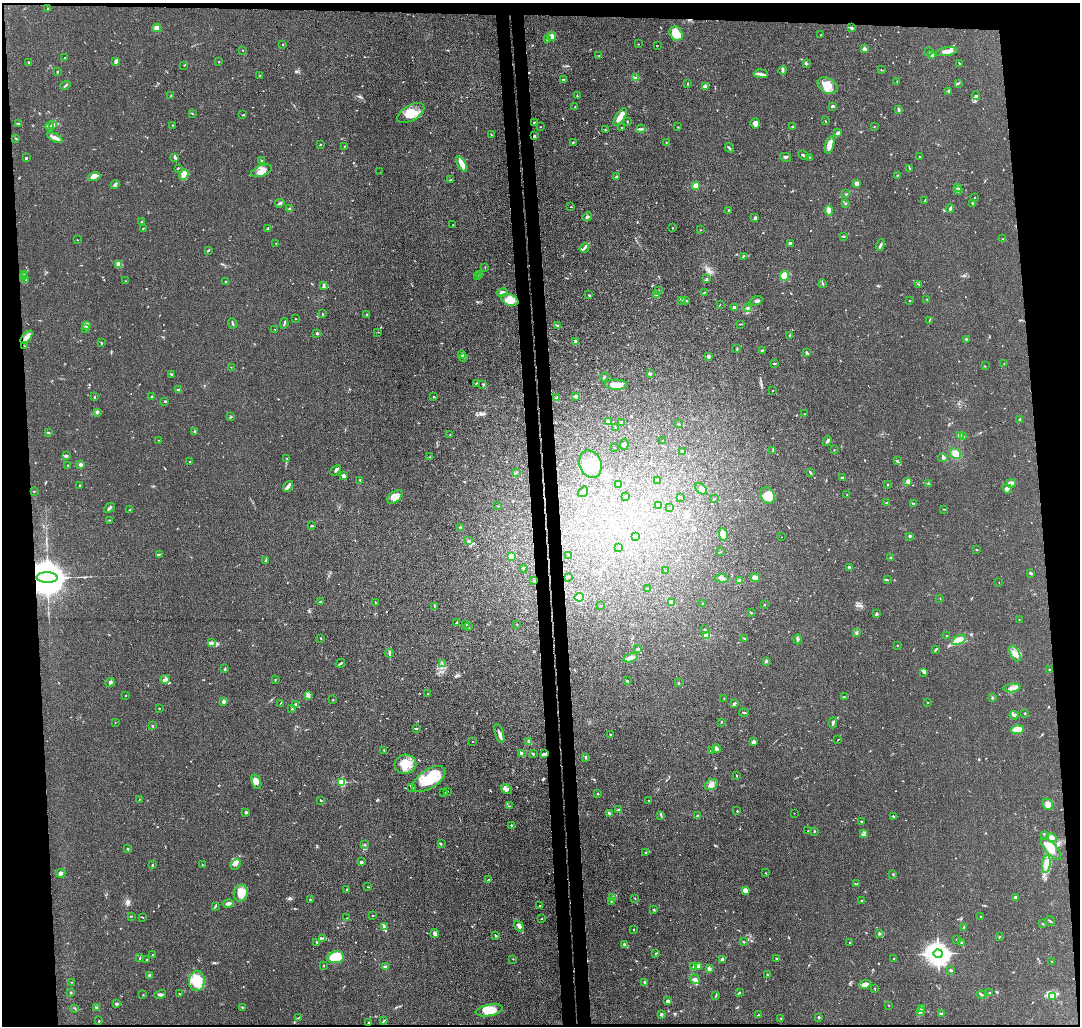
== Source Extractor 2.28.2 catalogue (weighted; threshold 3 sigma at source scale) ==
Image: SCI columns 57-4368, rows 126-4220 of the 4423 x 4346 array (HDU 1 of 3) = the unmasked area's bounding box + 8 px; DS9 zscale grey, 4 x 4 block average (1 PNG px = mean of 4 x 4 image px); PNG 1082 x 1028 px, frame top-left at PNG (2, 3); each listed source drawn as its Kron ellipse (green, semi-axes under 4 px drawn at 4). Shown black and unused: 10% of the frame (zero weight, under 3 of 4 exposures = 5% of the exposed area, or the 3 px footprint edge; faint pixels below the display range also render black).
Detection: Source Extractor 2.28.2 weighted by HDU 2 'WHT'. Background 0.0905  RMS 0.0073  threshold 0.0327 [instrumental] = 3 sigma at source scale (4.5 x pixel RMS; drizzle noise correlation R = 1.50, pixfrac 1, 0.05/0.05 arcsec/px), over >= 5 px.
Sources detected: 755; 3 too faint to see at this stretch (4 x 4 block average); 2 inside a brighter object's white glare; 4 cosmic-ray / hot-pixel residue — neither listed nor drawn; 24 coinciding with a brighter row at this scale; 29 inside a brighter listed object's ellipse — not listed separately; of the other 693, all 500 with FLUX_AUTO >= 1.6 (the completeness limit of this list) listed and drawn (193 fainter detections not listed), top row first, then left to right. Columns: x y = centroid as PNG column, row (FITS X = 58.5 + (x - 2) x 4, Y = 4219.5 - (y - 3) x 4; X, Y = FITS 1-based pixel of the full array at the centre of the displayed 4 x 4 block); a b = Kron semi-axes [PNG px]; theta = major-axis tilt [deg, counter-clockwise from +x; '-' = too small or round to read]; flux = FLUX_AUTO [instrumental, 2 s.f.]
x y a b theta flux
47 8 2 2 - 1.8
157 28 4 4 - 26
851 28 4 3 - 9.3
676 33 7 6 - 71
821 35 2 2 - 1.7
551 36 4 3 - 18
547 40 2 2 - 2.7
283 44 2 2 - 2.3
638 44 2 2 - 2
657 46 2 2 - 1.9
864 49 2 2 - 71
243 50 2 2 - 2.2
928 52 2 2 - 1.6
947 52 11 3 10 32
932 55 4 2 - 5.2
599 56 2 2 - 2.3
65 57 2 2 - 2.1
116 61 3 2 - 13
29 62 2 2 - 6
219 62 2 2 - 2.4
959 63 4 2 - 3.4
806 64 3 2 - 5.1
184 65 2 2 - 2.4
783 70 4 2 - 4.6
881 70 2 2 - 2.2
57 72 2 2 - 4.2
761 74 7 3 -5 13
260 76 2 2 - 2.1
635 78 2 2 - 2.6
563 80 2 2 - 5.7
897 81 2 2 - 2.2
958 83 4 2 - 4.5
688 84 3 2 - 2.7
65 85 5 2 - 5.3
828 86 11 7 -31 64
706 87 4 3 - 9.2
949 91 4 3 - 5.3
171 96 2 2 - 2.8
577 96 2 2 - 2.2
976 96 4 3 - 6.9
833 106 3 2 - 6.4
575 107 3 2 - 3.7
899 110 3 2 - 7.8
411 113 15 7 30 68
192 114 3 2 - 2.2
243 115 3 2 - 2.3
620 117 10 3 56 50
825 121 3 2 - 1.9
534 122 2 2 - 3.4
627 122 2 2 - 3.5
755 123 5 4 - 20
19 124 3 2 - 3.4
53 124 4 3 - 8.1
173 125 3 2 - 4
50 126 4 2 - 5
792 126 2 2 - 3
874 126 2 2 - 1.7
540 127 2 2 - 1.6
678 127 2 2 - 2.3
621 128 2 2 - 2
641 129 4 2 - 6.8
605 130 2 2 - 3.5
838 133 4 2 - 6.8
491 135 2 2 - 3.9
534 136 2 2 - 6.6
16 138 3 2 - 4.5
55 138 8 3 -24 14
573 142 2 2 - 4.1
666 142 2 2 - 1.9
320 145 3 2 - 2
829 145 9 4 74 28
345 146 2 2 - 1.8
729 148 5 2 - 5.2
803 155 5 2 - 8.2
175 157 3 3 - 6.3
785 157 6 3 -15 7.1
809 157 2 2 - 2.1
919 157 2 2 - 3.2
26 158 2 2 - 7
262 161 2 2 - 2
462 164 8 3 -61 44
178 168 2 2 - 2.7
909 168 3 2 - 2.9
261 171 11 5 21 33
380 172 2 2 - 1.7
184 175 5 4 - 30
897 175 2 2 - 6.8
94 177 6 4 15 17
616 177 3 2 - 5.8
450 180 3 2 - 2.9
856 183 3 3 - 19
115 185 4 3 - 7.2
696 186 2 2 - 160
958 188 3 2 - 5.1
959 191 2 2 - 2.2
846 194 2 2 - 1.9
975 197 2 2 - 2
925 201 2 2 - 1.8
280 203 5 3 - 9.3
845 203 2 2 - 3.4
973 203 3 2 - 4.3
571 207 2 2 - 2.3
950 208 4 2 - 6.9
289 209 4 2 - 9.3
729 210 3 2 - 2.7
829 211 5 3 - 22
587 217 5 2 - 6.9
755 218 4 3 - 8.3
141 222 2 2 - 3.2
453 225 2 2 - 1.8
143 228 3 2 - 2.1
672 228 2 2 - 2
268 229 4 2 - 5.9
701 230 2 2 - 2.9
843 236 2 2 - 3.8
1003 239 2 2 - 3.8
77 240 2 2 - 1.7
276 243 2 2 - 2.7
790 243 3 2 - 10
880 245 6 2 69 7.3
584 248 5 2 - 6.1
208 250 3 2 - 5.9
743 256 3 2 - 3.2
119 264 4 3 - 21
485 267 2 2 - 2.2
480 274 2 2 - 6.5
25 275 2 2 - 1.9
478 276 3 2 - 3.4
784 276 5 4 - 32
24 277 3 2 - 4.5
26 279 3 2 - 3.7
707 279 3 2 - 5.8
126 281 2 2 - 1.9
225 281 2 2 - 1.7
823 283 2 2 - 2.9
919 284 2 2 - 3.7
324 286 2 2 - 2.3
658 290 3 2 - 3
705 292 2 2 - 1.7
502 293 6 3 11 18
589 295 4 2 - 4.3
656 295 4 2 - 6.2
927 299 2 2 - 2.2
510 300 9 5 -20 43
681 300 3 2 - 3.7
686 300 3 2 - 3.6
910 300 2 2 - 3.6
756 301 7 2 21 9.2
720 304 2 2 - 1.9
734 307 2 2 - 25
747 308 4 3 - 6.3
322 314 2 2 - 2.1
367 314 2 2 - 3.3
295 319 2 2 - 2
929 320 2 2 - 2.1
232 323 5 2 - 4.9
284 323 5 2 - 5.8
741 324 2 2 - 1.7
86 326 3 2 - 5
558 326 3 2 - 5.7
86 329 2 2 - 4.2
275 330 2 2 - 2.2
378 332 2 2 - 1.7
317 333 2 2 - 27
790 335 3 2 - 5.5
27 337 8 3 51 39
966 339 2 2 - 2.9
576 342 2 2 - 27
101 343 3 2 - 3
24 346 2 2 - 2.1
737 349 3 2 - 4.3
762 350 2 2 - 3
807 353 4 2 - 7.2
462 355 3 2 - 3.8
708 356 4 3 - 7.2
463 357 2 2 - 1.9
775 363 3 2 - 3.7
1004 363 2 2 - 1.9
985 366 2 2 - 2
231 367 2 2 - 1.9
172 374 2 2 - 4.5
650 374 3 2 - 5.4
604 377 4 2 - 4.1
476 383 2 2 - 4.7
483 384 2 2 - 3.1
616 385 11 5 -1 46
178 390 3 2 - 11
773 390 2 2 - 2.6
576 396 2 2 - 56
94 397 2 2 - 3.2
152 397 2 2 - 7.3
434 397 2 2 - 3.7
557 398 3 2 - 5.3
165 401 2 2 - 6.9
97 412 3 2 - 4.8
804 414 2 2 - 2.2
230 417 3 2 - 3.2
1020 419 3 2 - 10
609 422 2 2 - 48
622 422 2 2 - 25
678 424 2 2 - 2.5
616 427 2 2 - 8.6
195 432 3 2 - 5.1
48 433 3 2 - 1.8
450 435 2 2 - 1.6
960 436 2 2 - 37
963 436 2 2 - 2.1
158 440 2 2 - 1.6
662 440 2 2 - 1.9
827 441 5 2 - 8.5
624 444 5 2 - 6.6
615 447 2 2 - 1.8
834 450 3 2 - 2
682 451 2 2 - 11
773 451 2 2 - 3.1
955 454 6 5 - 27
66 456 4 2 - 4.8
430 457 3 2 - 3.8
943 458 4 3 - 7.6
287 459 3 2 - 2.3
190 461 2 2 - 1.9
897 461 2 2 - 3.1
81 464 2 2 - 60
591 464 14 11 -70 110
68 465 2 2 - 5.1
336 470 6 2 41 8.5
516 472 3 2 - 2
810 472 4 2 - 4.6
343 476 4 3 - 10
842 478 2 2 - 5.5
360 480 2 2 - 2.1
657 480 2 2 - 11
908 482 3 2 - 6.1
1011 483 4 3 - 24
618 484 2 2 - 2.4
888 484 2 2 - 2.4
928 484 2 2 - 3.7
79 485 2 2 - 2.3
288 487 6 3 56 12
701 489 7 4 -42 15
1007 489 5 3 - 8.6
34 491 2 2 - 2.3
583 492 6 3 54 14
768 495 8 6 -60 65
847 495 2 2 - 2.6
625 496 2 2 - 2.1
395 497 9 5 38 45
680 497 3 2 - 6.1
714 499 3 2 - 3
887 502 2 2 - 2.6
913 503 2 2 - 4.5
498 506 2 2 - 7
659 506 2 2 - 33
669 507 2 2 - 3.9
109 508 6 2 42 10
944 509 3 2 - 1.6
130 510 2 2 - 2.7
110 520 3 2 - 2.6
311 526 3 2 - 3.8
460 528 3 3 - 8.2
723 534 6 4 -78 36
635 536 3 2 - 56
910 536 3 2 - 4.7
781 537 2 2 - 2.2
468 541 3 2 - 4.2
619 547 3 2 - 2.1
977 549 2 2 - 2.5
720 552 3 2 - 2.3
159 554 2 2 - 1.9
511 556 2 2 - 88
569 556 2 2 - 1.8
891 558 2 2 - 24
265 561 2 2 - 1.7
523 568 2 2 - 3
849 568 3 2 - 5
666 571 2 2 - 2.4
1031 573 3 2 - 7
568 577 2 2 - 3.8
47 578 10 5 -1 27000
722 578 6 2 -4 12
755 578 5 3 - 33
887 580 3 2 - 3
534 581 2 2 - 5.3
740 581 2 2 - 30
999 582 2 2 - 1.8
647 589 3 2 - 4.3
579 597 5 4 - 50
940 599 2 2 - 1.6
320 602 4 2 - 4.8
671 602 3 3 - 18
375 603 2 2 - 1.6
703 604 2 2 - 1.6
764 605 2 2 - 3
434 606 3 2 - 2.5
601 606 2 2 - 3.1
751 613 3 2 - 3.4
877 614 4 2 - 6
1019 619 2 2 - 3
457 622 3 2 - 3.7
466 624 3 2 - 1.9
517 624 2 2 - 2.2
469 627 2 2 - 2.7
704 629 2 2 - 1.6
856 632 3 2 - 4
707 635 2 2 - 150
946 636 2 2 - 2.7
321 638 3 2 - 1.9
744 638 2 2 - 1.6
798 639 5 3 - 7.7
959 640 7 3 30 87
211 643 2 2 - 3.3
897 645 2 2 - 2.2
638 649 3 2 - 7.3
935 650 3 2 - 3.7
389 653 4 2 - 7.3
1015 653 9 4 -63 28
630 658 7 3 16 28
766 661 3 2 - 8.2
340 663 5 2 - 5.5
442 664 2 2 - 2
225 669 3 2 - 3.2
1049 669 2 2 - 2.1
923 672 3 2 - 4.2
165 679 5 3 - 11
275 679 2 2 - 1.9
627 681 2 2 - 3.9
110 683 5 2 - 9.5
678 683 2 2 - 15
1012 688 8 3 5 31
428 694 2 2 - 1.9
126 695 2 2 - 2.4
308 695 2 2 - 3.5
844 697 3 2 - 5.3
992 697 3 2 - 3
724 698 2 2 - 2.6
333 700 2 2 - 2
223 702 2 2 - 55
928 702 2 2 - 1.8
280 703 2 2 - 2
295 704 3 2 - 4.6
734 704 4 2 - 8.1
159 708 2 2 - 6.4
292 709 2 2 - 2.2
744 713 5 2 - 3.9
1025 713 3 2 - 2.2
1014 715 4 3 - 10
721 722 2 2 - 2.7
115 723 2 2 - 3.1
833 723 5 2 - 9.2
152 726 3 2 - 3.7
417 729 2 2 - 2.4
1017 730 6 4 5 42
499 733 10 2 -73 17
611 735 3 2 - 3.5
838 740 2 2 - 1.8
473 741 2 2 - 1.6
529 742 2 2 - 2.8
753 742 3 3 - 14
716 749 4 3 - 12
384 750 2 2 - 2.2
711 751 3 2 - 4.4
522 753 2 2 - 26
533 754 3 2 - 3.7
544 754 3 2 - 8.4
585 757 3 2 - 5.4
405 764 11 9 6 67
736 775 2 2 - 2
429 779 19 9 33 130
256 782 7 4 -71 20
342 782 2 2 - 310
711 785 7 5 29 20
412 787 4 2 - 5.4
506 789 6 2 -35 9.9
447 791 2 2 - 1.9
444 793 2 2 - 1.6
598 793 2 2 - 3.1
139 799 2 2 - 1.7
321 800 3 2 - 3.1
649 800 2 2 - 3.1
1048 804 6 5 - 23
509 806 2 2 - 1.8
618 810 2 2 - 7.3
737 811 2 2 - 2.2
246 812 2 2 - 8.9
609 813 4 2 - 6
794 813 2 2 - 1.7
661 815 2 2 - 2.2
698 816 3 3 - 7.5
893 816 2 2 - 4.6
861 821 3 2 - 2.4
511 825 2 2 - 2.4
808 831 2 2 - 2.2
814 831 2 2 - 5.3
864 834 2 2 - 3.6
1045 836 3 2 - 3.5
1051 837 5 4 - 29
441 844 2 2 - 2.9
365 845 2 2 - 1.8
128 849 2 2 - 4.1
1051 849 13 5 -48 75
646 852 3 2 - 3.3
361 862 2 2 - 31
1046 864 9 3 82 25
152 865 2 2 - 4.8
203 865 3 2 - 3.6
236 865 6 4 48 15
61 873 5 4 - 13
766 873 2 2 - 1.6
893 874 2 2 - 2.8
489 879 3 2 - 4
857 884 3 2 - 3.8
368 887 2 2 - 2.5
347 889 2 2 - 3.5
745 890 2 2 - 41
241 893 8 7 - 54
613 897 3 3 - 6.1
1016 897 4 3 - 7.9
635 898 2 2 - 1.7
310 900 2 2 - 5.6
611 901 3 2 - 3.5
862 901 2 2 - 3.7
228 904 5 3 - 13
540 905 2 2 - 3.2
215 906 3 2 - 3.3
654 910 2 2 - 3.4
373 915 2 2 - 2.8
131 916 2 2 - 2.5
981 916 2 2 - 3.2
142 917 3 2 - 2.9
347 918 2 2 - 1.7
542 919 2 2 - 1.8
1050 921 5 2 - 4.6
1043 924 2 2 - 1.9
384 926 2 2 - 3
519 926 6 3 -53 12
963 928 3 2 - 3
634 929 2 2 - 2.1
879 933 3 2 - 4.3
435 934 4 3 - 12
495 935 3 2 - 4.2
1000 937 2 2 - 1.8
322 938 4 2 - 5.6
957 939 3 2 - 2.7
317 942 2 2 - 2.7
743 942 2 2 - 2.9
850 942 2 2 - 2.1
961 943 3 2 - 3.5
625 944 4 2 - 7.7
656 953 3 2 - 4.9
938 954 4 4 - 4700
152 955 2 2 - 4.4
335 957 8 6 8 100
140 958 3 2 - 4
513 959 2 2 - 2.2
722 959 4 2 - 5.4
777 959 3 2 - 5.8
893 959 2 2 - 2.2
147 960 2 2 - 3.1
1051 961 2 2 - 1.6
324 966 2 2 - 2
698 966 4 3 - 12
385 967 3 2 - 10
694 967 3 2 - 5.7
709 969 3 3 - 10
951 970 3 2 - 6.8
767 975 2 2 - 1.7
150 976 3 2 - 12
695 979 5 4 - 14
197 981 10 7 85 110
71 982 2 2 - 2.1
645 982 3 2 - 6.1
865 984 5 3 - 26
875 989 3 2 - 2.2
989 992 2 2 - 3.3
71 993 3 2 - 2.8
739 993 3 2 - 3
160 994 6 3 13 9.8
179 994 2 2 - 2.1
981 994 4 2 - 5.3
143 995 2 2 - 2
716 996 3 2 - 3.3
1053 997 4 3 - 6.7
668 1001 2 2 - 41
116 1004 2 2 - 11
889 1005 2 2 - 2.3
97 1007 3 2 - 3.3
242 1007 2 2 - 2.7
74 1008 2 2 - 1.6
922 1009 2 2 - 2.7
489 1010 14 5 10 55
920 1011 3 2 - 4.5
941 1013 3 2 - 2.7
661 1014 4 2 - 4.2
759 1015 3 2 - 3.4
299 1017 2 2 - 1.8
819 1017 2 2 - 4.2
781 1019 2 2 - 2.1
99 1021 2 2 - 3.4
383 1021 3 2 - 3.2
369 1022 3 2 - 3.5
Overlapping masked pixels (flux is a lower limit): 3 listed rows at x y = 47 578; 534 581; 544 754
Diffuse or blended objects may show on this block-average render without a row.